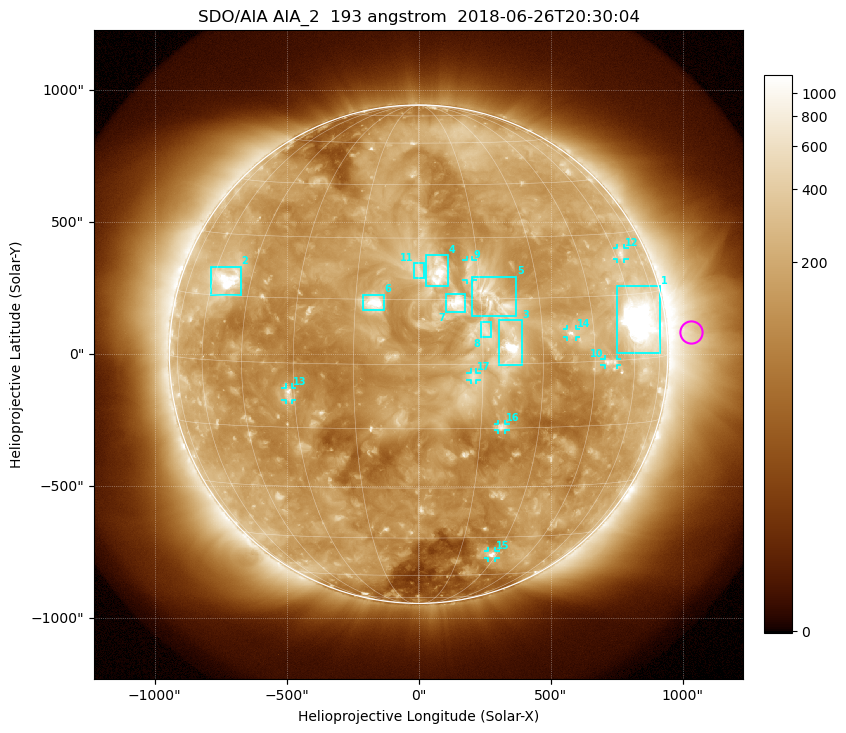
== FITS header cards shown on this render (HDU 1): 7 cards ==
TELESCOP= 'SDO/AIA'
INSTRUME= 'AIA_2'
WAVELNTH=                  193
WAVEUNIT= 'angstrom'
DATE-OBS= '2018-06-26T20:30:04.84'
CTYPE1  = 'HPLN-TAN'
CTYPE2  = 'HPLT-TAN'

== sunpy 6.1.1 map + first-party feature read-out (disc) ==
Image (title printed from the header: SDO/AIA AIA_2  193 angstrom  2018-06-26T20:30:04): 1024 x 1024 px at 2.4 arcsec/px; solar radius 944 arcsec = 393 px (full disc in frame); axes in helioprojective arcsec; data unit not stated in the header (colour bar unlabelled)
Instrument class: DISC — disc imager (sunpy class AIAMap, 193 A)
Bright regions (active regions / flare kernels): reference = the median radial profile (limb darkening/brightening removed); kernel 9 px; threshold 5 sigma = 294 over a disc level ~148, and >= 1.15x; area >= 12 px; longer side >= 9 px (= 22 arcsec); searched inside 0.97 R_sun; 17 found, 17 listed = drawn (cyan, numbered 1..; 8 of them under ~33 arcsec drawn as corner ticks so the feature stays visible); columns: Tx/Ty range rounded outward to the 5 arcsec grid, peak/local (2 s.f.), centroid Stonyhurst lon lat
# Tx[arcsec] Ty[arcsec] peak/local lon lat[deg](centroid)
1 750..915 5..260 22 +64 +9
2 -790..-675 225..330 9.4 -54 +19
3 305..390 -40..130 13 +22 +4
4 25..110 260..375 6.9 +5 +22
5 205..370 145..295 5 +18 +15
6 -210..-130 165..225 7.3 -10 +14
7 105..180 160..230 5.5 +9 +14
8 235..275 65..120 2.8 +16 +8
9 180..205 280..355 4 +13 +22
10 705..750 -40..-20 4.3 +50 +0
11 -20..20 290..345 3.2 +0 +22
12 750..780 360..400 3.7 +63 +25
13 -505..-480 -175..-125 5.8 -31 -7
14 565..595 65..95 5.7 +38 +7
15 265..290 -770..-745 4.7 +28 -51
16 300..330 -285..-265 4.4 +20 -15
17 195..220 -100..-70 2.7 +13 -3
Off-limb structures (1.02-1.3 R_sun): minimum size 162 px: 4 found; the strongest spans PA ~230..300 deg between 1.02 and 1.3 R_sun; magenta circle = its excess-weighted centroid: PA ~275 deg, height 1.1 R_sun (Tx ~1035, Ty ~85 arcsec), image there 3.8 x the reference